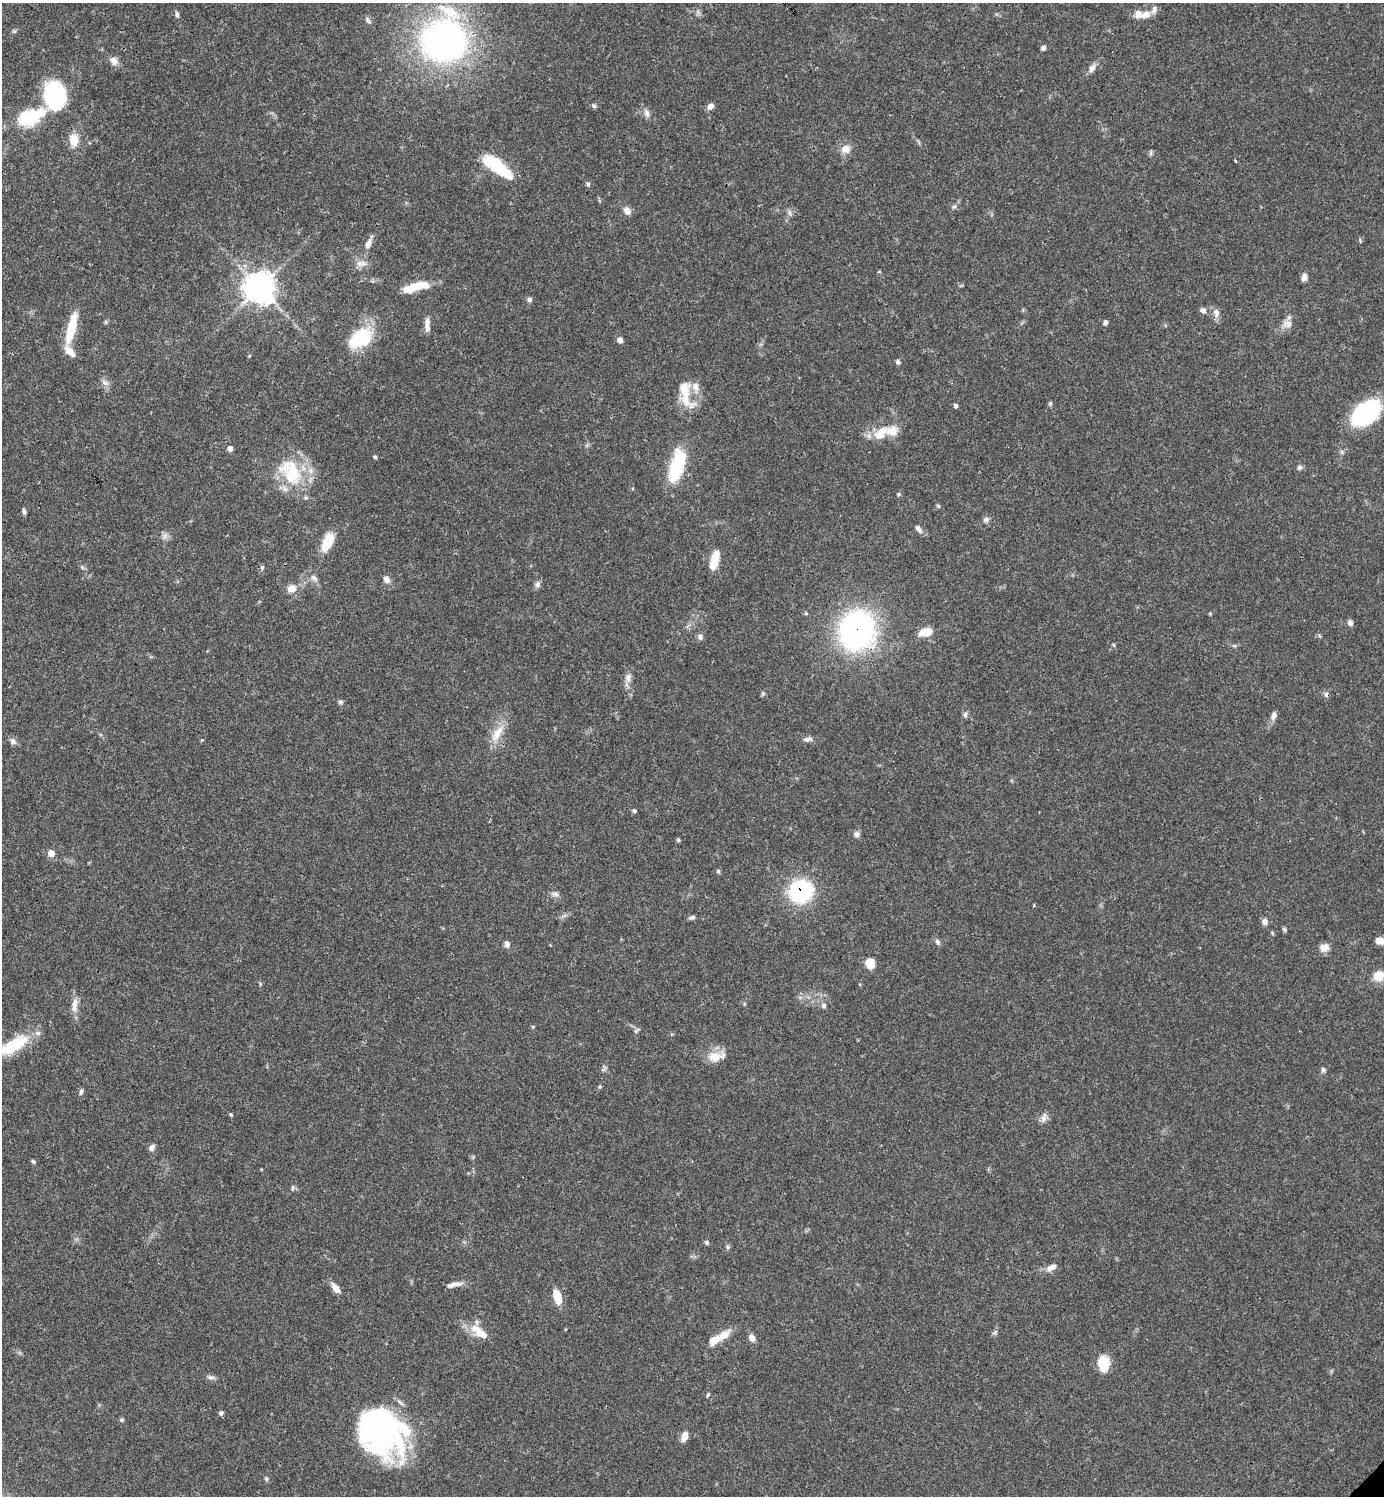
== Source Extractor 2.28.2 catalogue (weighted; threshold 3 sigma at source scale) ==
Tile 11 of 4 x 4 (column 3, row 3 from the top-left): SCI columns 3061-4442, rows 1496-2989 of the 5981 x 5981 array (HDU 1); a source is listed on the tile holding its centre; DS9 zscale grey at full resolution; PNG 1386 x 1498 px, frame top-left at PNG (2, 3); no overlay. Shown black and unused: <1% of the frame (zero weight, under 3 of 4 exposures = <1% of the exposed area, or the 3 px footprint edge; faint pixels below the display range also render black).
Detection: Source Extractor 2.28.2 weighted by HDU 2 'WHT'; one run over the whole footprint, this tile lists its part. Background 0.0389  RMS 0.0027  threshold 0.0121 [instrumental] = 3 sigma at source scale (4.5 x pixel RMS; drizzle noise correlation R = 1.50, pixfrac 1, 0.05/0.05 arcsec/px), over >= 5 px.
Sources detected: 134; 2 inside a brighter object's white glare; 1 cosmic-ray / hot-pixel residue — not listed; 8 inside a brighter listed object's ellipse — not listed separately; the other 123 listed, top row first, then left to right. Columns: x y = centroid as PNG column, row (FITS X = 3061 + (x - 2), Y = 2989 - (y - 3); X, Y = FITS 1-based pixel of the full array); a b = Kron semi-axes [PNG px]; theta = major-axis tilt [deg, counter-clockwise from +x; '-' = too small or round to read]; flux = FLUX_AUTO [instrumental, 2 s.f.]
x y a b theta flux
1146 14 13 9 26 2.4
177 15 9 5 -78 0.6
367 20 10 5 -51 0.71
14 31 6 5 - 0.42
444 40 40 38 71 110
1043 48 6 6 - 0.66
114 61 10 8 -43 1.9
1092 68 12 8 57 1.4
55 96 16 13 -76 59
594 106 7 5 -44 0.5
710 106 7 6 - 1.4
42 112 24 12 -6 4.4
647 113 10 7 -72 1.2
26 118 19 17 -72 8.5
74 140 14 11 -88 3.8
846 149 11 10 - 2.4
1235 161 4 3 - 0.27
497 167 35 11 -37 15
588 184 7 5 -71 0.51
954 207 6 4 1 0.47
627 211 9 7 -56 1.9
790 213 7 4 -88 0.65
368 244 13 7 66 1.7
363 263 11 8 23 1.6
1304 277 8 7 - 1.3
420 286 25 10 6 5.5
259 288 10 10 - 320
529 300 6 6 - 0.67
1203 311 7 6 - 1.1
1216 313 13 8 -80 1.5
1105 322 5 4 - 0.73
1287 324 14 10 -9 2
427 325 18 6 -89 1.7
71 328 39 9 76 7.9
360 338 28 17 36 15
620 340 6 6 - 1.1
898 362 6 5 - 0.61
105 383 13 5 -35 0.99
685 393 40 14 -77 7.5
1050 403 6 5 - 0.4
956 406 6 5 - 0.55
1366 413 30 18 41 29
880 434 21 12 50 4.8
230 448 6 6 - 0.97
375 457 4 4 - 0.4
677 466 35 13 74 18
1299 467 7 6 - 0.64
291 472 41 26 -58 16
898 494 5 4 - 0.38
938 506 6 4 -19 0.31
24 511 8 4 -83 0.62
986 519 8 7 - 0.82
918 529 12 6 -53 1
165 536 10 4 60 0.78
327 542 21 10 65 5.9
715 558 18 8 82 4.8
82 567 7 4 -19 0.44
262 567 5 5 - 0.41
314 578 13 7 -46 1.3
386 579 9 7 -56 1.4
538 584 9 7 77 0.93
291 589 13 9 10 2.3
1350 623 7 6 - 0.88
857 631 31 28 74 75
925 632 14 9 11 3.9
1320 636 6 3 -69 0.32
700 637 8 7 - 0.85
1114 645 5 3 - 0.29
628 678 13 8 75 1.7
763 693 6 4 -47 0.42
341 702 6 6 - 0.62
965 715 8 6 76 0.67
1273 716 11 7 69 1.3
497 733 27 11 61 4.7
808 739 12 6 5 1.1
13 741 9 7 -44 1
634 811 5 4 - 0.42
856 834 8 7 - 0.94
678 840 6 5 - 0.37
51 853 6 6 - 2.8
718 871 6 5 - 0.41
801 891 19 16 28 34
555 894 10 7 -28 1
692 917 8 5 12 0.67
1265 922 8 7 - 1.1
1284 929 6 5 - 0.45
1380 941 9 6 -10 2.2
937 942 8 6 -72 0.76
507 944 9 6 -83 1
1324 948 10 8 19 2.5
870 963 10 9 - 4
1379 976 13 11 36 4.2
74 1005 23 7 83 2.3
824 1006 7 6 - 0.67
533 1027 5 4 - 0.31
636 1031 7 4 -89 0.52
12 1046 43 14 30 12
716 1057 23 12 7 3.8
1323 1070 7 5 -88 0.67
600 1086 5 4 - 0.32
81 1092 7 4 73 0.73
1044 1118 14 7 72 1.3
152 1147 9 6 47 1
33 1161 6 5 - 0.46
292 1188 6 4 89 0.42
707 1242 6 5 - 0.43
728 1247 6 4 -88 0.46
1051 1267 13 7 26 1.7
454 1285 21 5 11 1.8
336 1288 13 6 -49 2.2
557 1297 14 7 -73 5
479 1332 29 10 -38 5
995 1332 8 4 37 0.56
724 1335 20 10 35 3.6
752 1338 8 6 -43 1.6
1103 1364 17 11 -83 6.3
211 1377 10 6 -10 0.91
708 1394 6 4 72 0.42
221 1413 6 5 - 0.56
122 1420 6 4 -14 0.44
378 1430 54 40 -27 72
684 1436 11 6 72 2.2
266 1479 6 5 - 0.44
Overlapping masked pixels (flux is a lower limit): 2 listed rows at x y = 857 631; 801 891
Isophote crosses this tile's border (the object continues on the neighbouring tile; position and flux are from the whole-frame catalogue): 2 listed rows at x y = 1380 941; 12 1046
Unlisted compact peaks at least as high as the median listed source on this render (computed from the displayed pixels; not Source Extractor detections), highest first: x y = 231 1115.